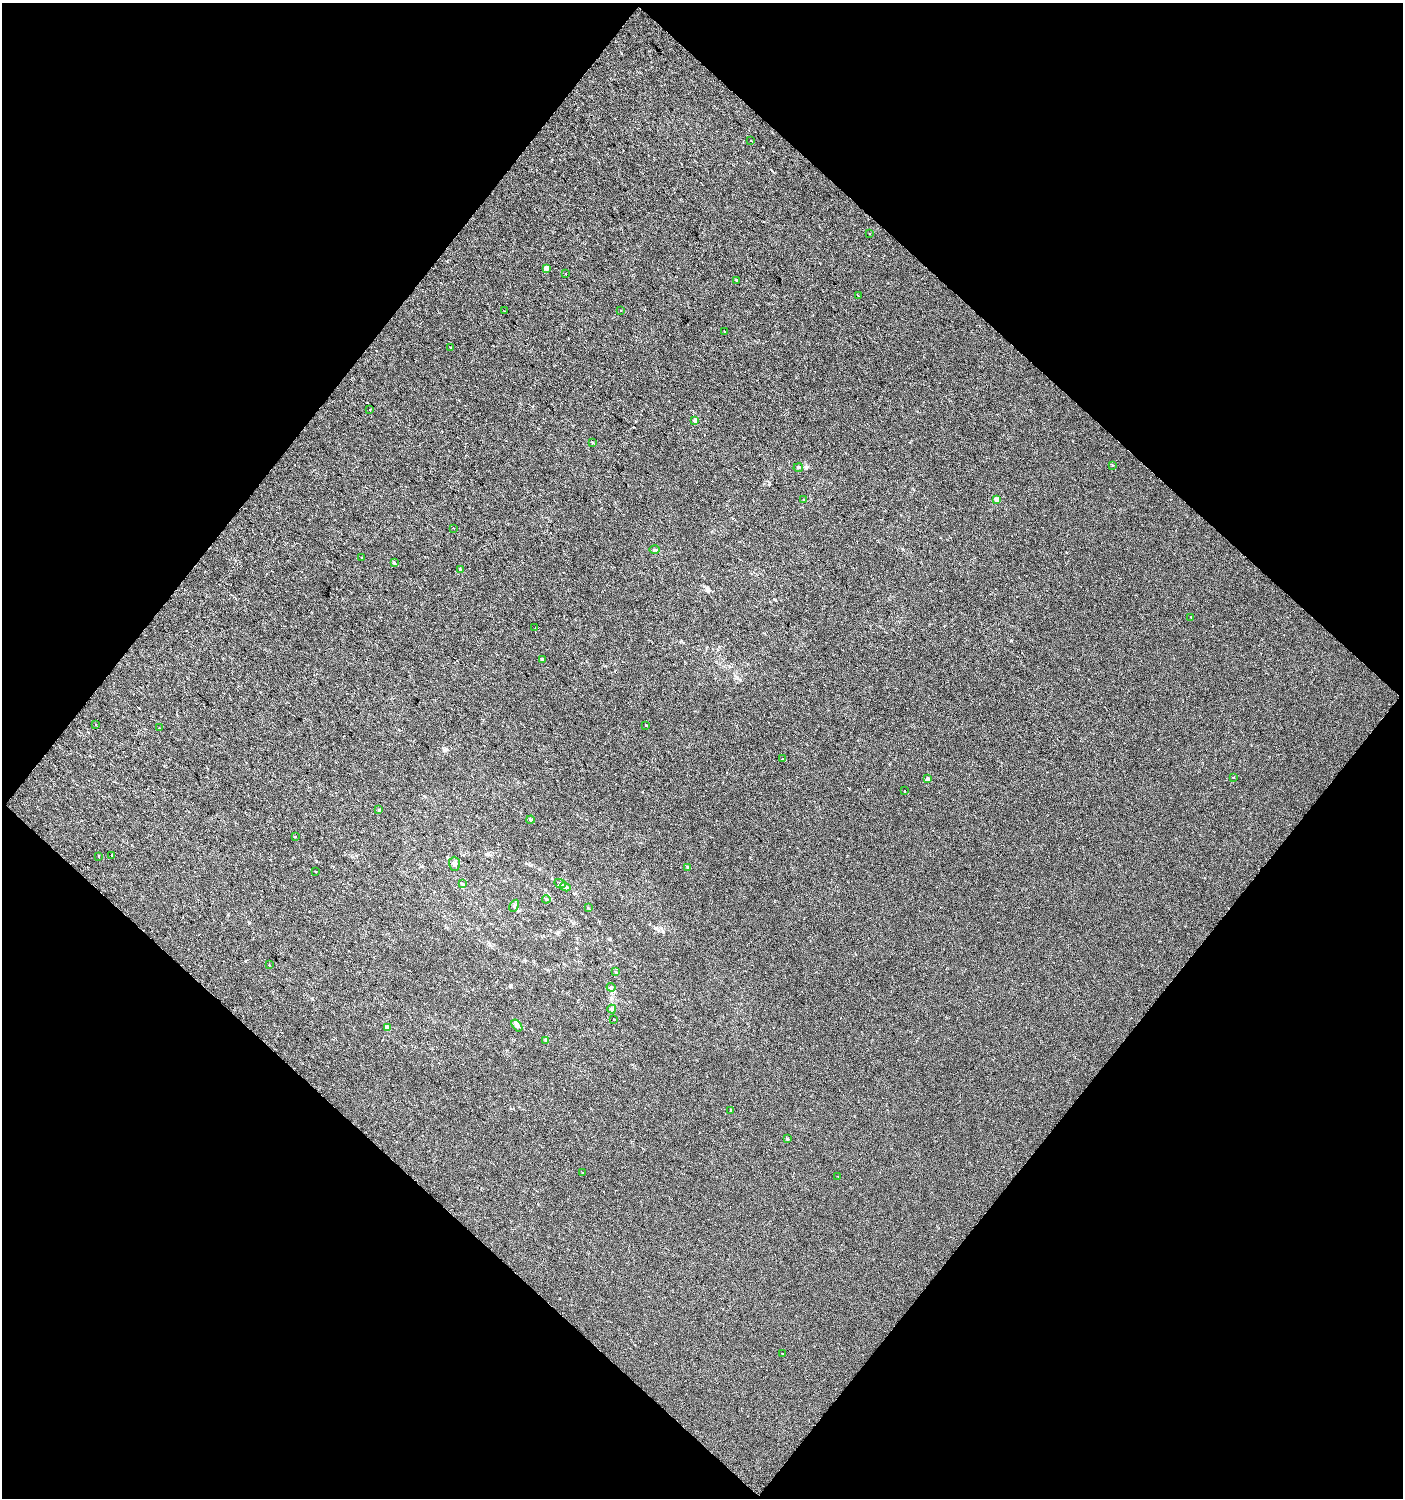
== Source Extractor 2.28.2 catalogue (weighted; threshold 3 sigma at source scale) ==
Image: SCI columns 109-2910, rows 1-2992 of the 3001 x 2992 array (HDU 1 of 3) = the unmasked area's bounding box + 8 px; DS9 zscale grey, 2 x 2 block average (1 PNG px = mean of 2 x 2 image px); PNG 1405 x 1500 px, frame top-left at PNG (2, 3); each listed source drawn as its Kron ellipse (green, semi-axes under 4 px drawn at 4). Shown black and unused: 50% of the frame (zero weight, under 2 of 3 exposures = <1% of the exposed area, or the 3 px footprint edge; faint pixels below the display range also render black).
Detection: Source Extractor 2.28.2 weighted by HDU 2 'WHT'. Background 0.0011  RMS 0.0041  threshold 0.0185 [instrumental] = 3 sigma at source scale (4.5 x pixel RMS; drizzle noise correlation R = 1.50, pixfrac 1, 0.0396/0.0396 arcsec/px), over >= 5 px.
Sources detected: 64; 5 cosmic-ray / hot-pixel residue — neither listed nor drawn; the other 59 listed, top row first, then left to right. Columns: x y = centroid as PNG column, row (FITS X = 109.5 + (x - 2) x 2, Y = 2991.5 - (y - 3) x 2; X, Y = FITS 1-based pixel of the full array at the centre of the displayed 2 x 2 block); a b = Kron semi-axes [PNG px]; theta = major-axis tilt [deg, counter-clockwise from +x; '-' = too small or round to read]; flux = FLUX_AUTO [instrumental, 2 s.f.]
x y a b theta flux
751 140 2 2 - 0.99
870 234 2 2 - 0.45
546 268 2 2 - 8
566 274 2 2 - 2.7
737 280 2 2 - 1.2
858 296 2 2 - 0.38
621 310 2 2 - 1.5
504 311 2 2 - 0.38
724 331 2 2 - 1.3
451 347 2 2 - 0.74
370 409 2 2 - 0.58
695 421 2 2 - 6.4
593 442 3 2 - 1.1
1112 465 2 2 - 0.48
798 468 4 3 - 1
804 500 3 2 - 0.6
996 500 2 2 - 10
453 528 2 2 - 0.67
654 550 5 3 - 1.4
362 557 2 2 - 1.2
394 563 2 2 - 2.7
460 569 2 2 - 3
1191 617 2 2 - 1.7
535 628 2 2 - 0.28
542 659 2 2 - 2.1
96 724 2 2 - 0.5
646 725 2 2 - 0.96
159 728 2 2 - 8.1
782 759 2 2 - 0.95
1233 777 2 2 - 0.72
928 779 2 2 - 4.8
904 791 2 2 - 0.77
379 810 3 2 - 0.73
530 820 4 3 - 1.1
295 837 2 2 - 1.1
99 856 2 2 - 0.54
112 856 2 2 - 0.76
454 864 7 5 -89 3.1
688 867 2 2 - 2.8
316 872 2 2 - 0.86
560 883 6 3 -25 1.3
463 884 4 3 - 1.1
565 887 5 4 - 2.1
546 899 4 2 - 0.58
514 906 6 3 61 1.7
588 908 3 2 - 0.58
269 965 2 2 - 0.57
615 972 3 2 - 0.68
611 987 4 4 - 1.9
612 1009 4 3 - 1.5
614 1019 2 2 - 0.74
517 1025 7 4 -54 2.6
387 1028 3 2 - 11
545 1040 3 3 - 1.2
731 1111 2 2 - 2.6
787 1139 4 2 - 0.8
582 1172 2 2 - 0.61
838 1176 2 2 - 0.46
782 1353 2 2 - 0.81
Diffuse or blended objects may show on this block-average render without a row.